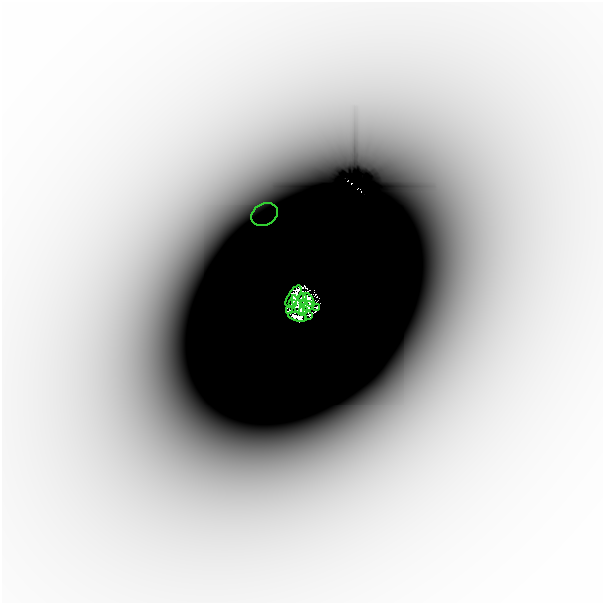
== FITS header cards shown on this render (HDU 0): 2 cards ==
NAXIS1  =                  601
NAXIS2  =                  601

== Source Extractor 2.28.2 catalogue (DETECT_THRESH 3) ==
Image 601 x 601 px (HDU 0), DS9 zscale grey, 1 PNG px = 1 image px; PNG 605 x 605 px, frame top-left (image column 1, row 601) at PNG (2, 2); each listed source drawn as its Kron ellipse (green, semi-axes under 4 px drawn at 4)
Background -4.87e-06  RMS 1.4e-06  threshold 4.13e-06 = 3 sigma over >= 5 px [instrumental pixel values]
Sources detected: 14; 1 with non-positive FLUX_AUTO (blend fragments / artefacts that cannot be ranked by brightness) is neither listed nor drawn; the other 13 listed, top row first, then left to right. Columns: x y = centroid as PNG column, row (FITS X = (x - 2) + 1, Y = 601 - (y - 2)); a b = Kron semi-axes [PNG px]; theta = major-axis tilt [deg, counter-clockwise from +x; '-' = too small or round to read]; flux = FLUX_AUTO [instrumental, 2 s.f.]
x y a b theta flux
265 214 14 10 30 0.0016
294 296 12 5 58 0.61
302 298 4 2 - 0.066
309 300 8 4 -57 0.28
292 303 4 3 - 0.071
304 303 3 2 - 0.07
298 305 11 4 -64 0.43
308 306 5 3 - 0.2
316 307 3 2 - 0.0027
303 310 4 3 - 0.17
289 311 3 2 - 0.044
308 315 4 2 - 0.0037
297 317 10 4 -14 0.053
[1 non-positive-flux detection neither listed nor drawn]